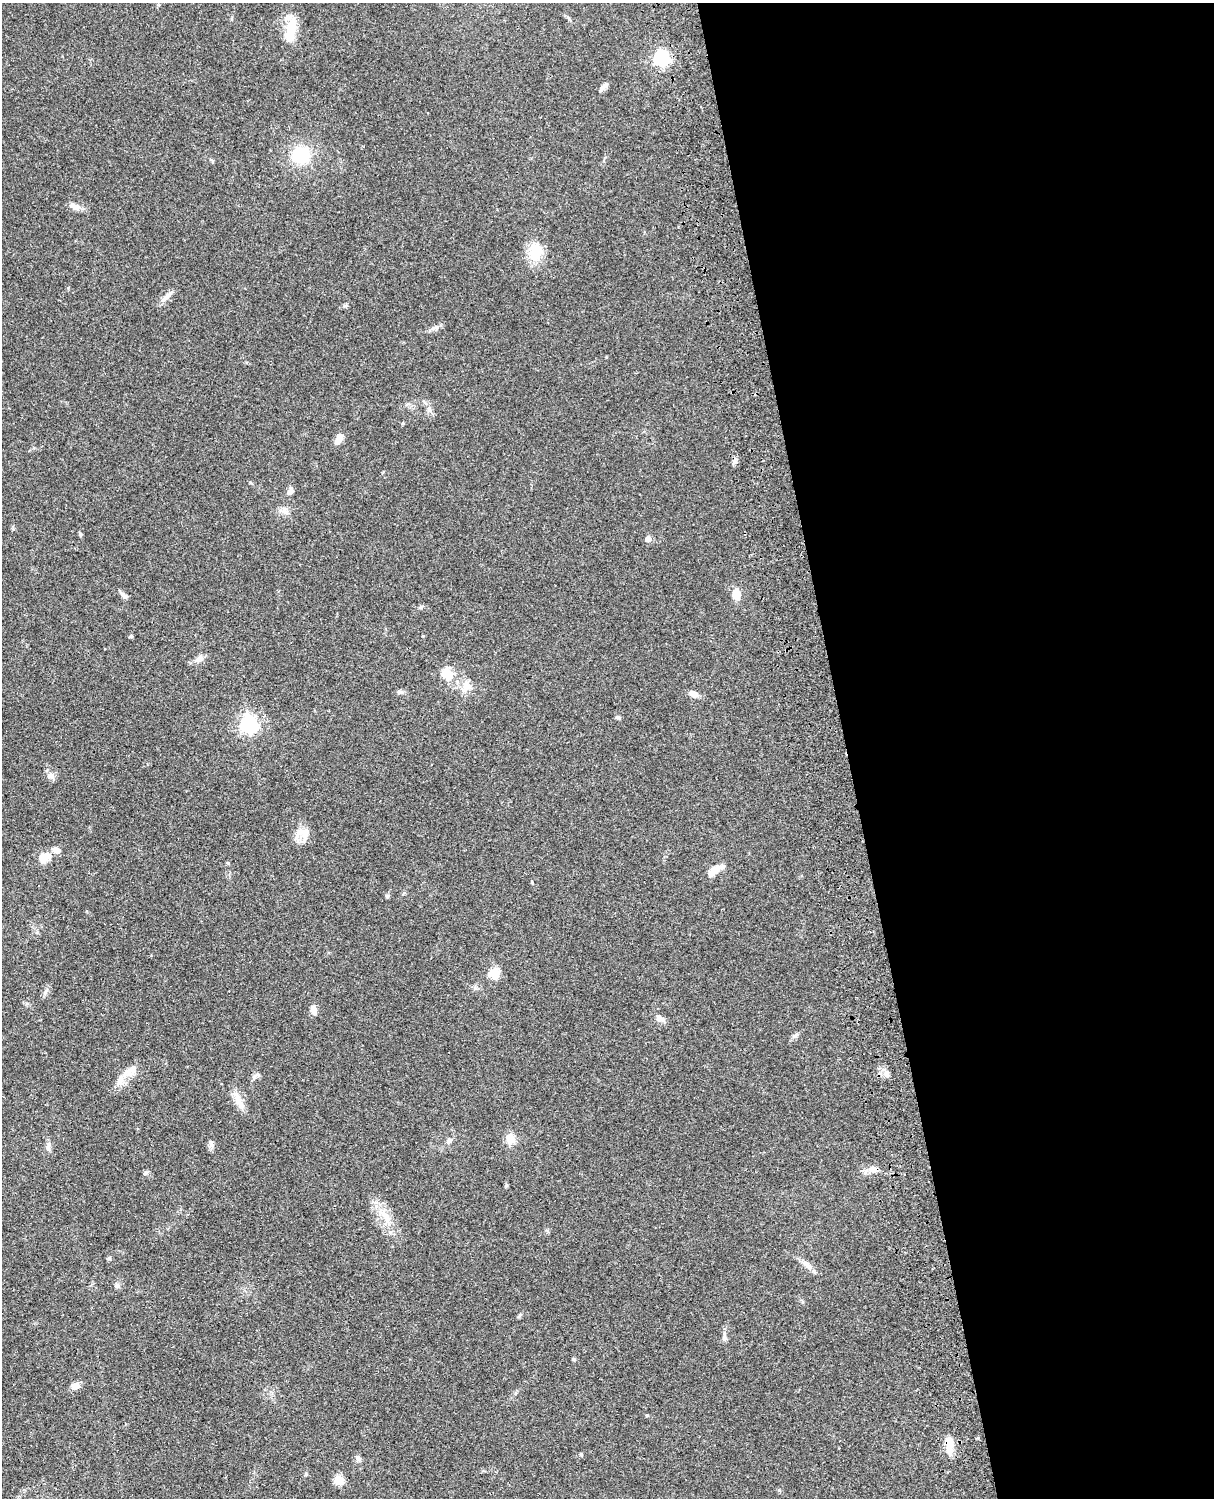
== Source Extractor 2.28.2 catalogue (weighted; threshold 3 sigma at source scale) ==
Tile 8 of 4 x 3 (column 4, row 2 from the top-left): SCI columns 3757-4968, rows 1773-3268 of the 5087 x 4927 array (HDU 1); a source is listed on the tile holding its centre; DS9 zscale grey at full resolution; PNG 1216 x 1500 px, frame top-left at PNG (2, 3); no overlay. Shown black and unused: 30% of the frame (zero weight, under 3 of 4 exposures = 6% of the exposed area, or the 3 px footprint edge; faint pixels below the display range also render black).
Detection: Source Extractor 2.28.2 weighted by HDU 2 'WHT'; one run over the whole footprint, this tile lists its part. Background 0.0867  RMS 0.0062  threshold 0.0278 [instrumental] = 3 sigma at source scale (4.5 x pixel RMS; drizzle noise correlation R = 1.50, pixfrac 1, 0.05/0.05 arcsec/px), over >= 5 px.
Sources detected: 58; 2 inside a brighter listed object's ellipse — not listed separately; the other 56 listed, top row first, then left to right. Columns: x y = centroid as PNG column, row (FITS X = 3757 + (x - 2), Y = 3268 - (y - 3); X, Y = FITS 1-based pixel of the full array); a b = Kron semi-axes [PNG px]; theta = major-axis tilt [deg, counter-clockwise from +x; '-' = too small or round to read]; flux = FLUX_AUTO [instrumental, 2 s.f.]
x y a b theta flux
291 30 34 12 77 14
662 58 6 6 - 150
604 86 12 5 44 2.2
301 155 19 18 - 24
75 206 14 8 -23 3.6
535 252 24 17 89 15
166 297 16 7 39 3.7
434 328 11 5 18 2.2
429 409 10 6 81 2.3
403 423 5 4 - 0.6
339 439 12 7 63 5.2
290 491 10 7 63 2.5
285 511 11 8 -69 3
80 534 6 4 -47 0.76
648 539 5 5 - 5.2
736 594 11 8 -85 7
124 596 12 5 -44 1.8
421 607 5 5 - 0.85
131 636 5 4 - 0.73
423 636 5 3 - 0.42
199 659 13 8 38 3.5
447 673 5 5 - 34
466 686 14 13 - 6.2
693 694 9 6 -27 4.1
618 717 6 5 - 0.96
249 724 7 6 - 210
50 776 10 7 -10 2.9
304 833 18 17 - 7.6
45 857 18 12 32 7
716 868 18 10 34 5.8
494 973 5 5 - 34
45 992 7 4 70 1.3
314 1010 10 6 -75 3.7
659 1018 11 7 -24 3.2
794 1036 7 4 19 1.2
130 1070 22 10 34 6.4
887 1074 9 7 -80 2.7
254 1077 6 6 - 1.5
239 1101 26 9 -64 6.3
510 1139 13 11 -74 5.7
449 1141 7 6 - 2
211 1145 12 6 85 2
48 1147 12 7 80 2.5
873 1169 12 8 -1 4.3
145 1173 7 5 29 1.2
385 1216 24 9 -65 9.9
807 1265 19 7 -37 4.2
117 1285 7 6 - 1.3
724 1337 15 6 -90 2.4
574 1359 4 4 - 1
75 1386 11 8 12 3.4
949 1446 24 8 -84 8.5
581 1454 5 4 - 0.83
358 1458 9 7 -51 1.9
306 1474 5 5 - 0.72
339 1480 5 5 - 31
Overlapping masked pixels (flux is a lower limit): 2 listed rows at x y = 873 1169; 949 1446
Unlisted compact peaks at least as high as the median listed source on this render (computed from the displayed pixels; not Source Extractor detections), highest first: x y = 779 1490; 647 1415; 387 896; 109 1258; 532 882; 68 288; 475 988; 228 863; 250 483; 401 692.